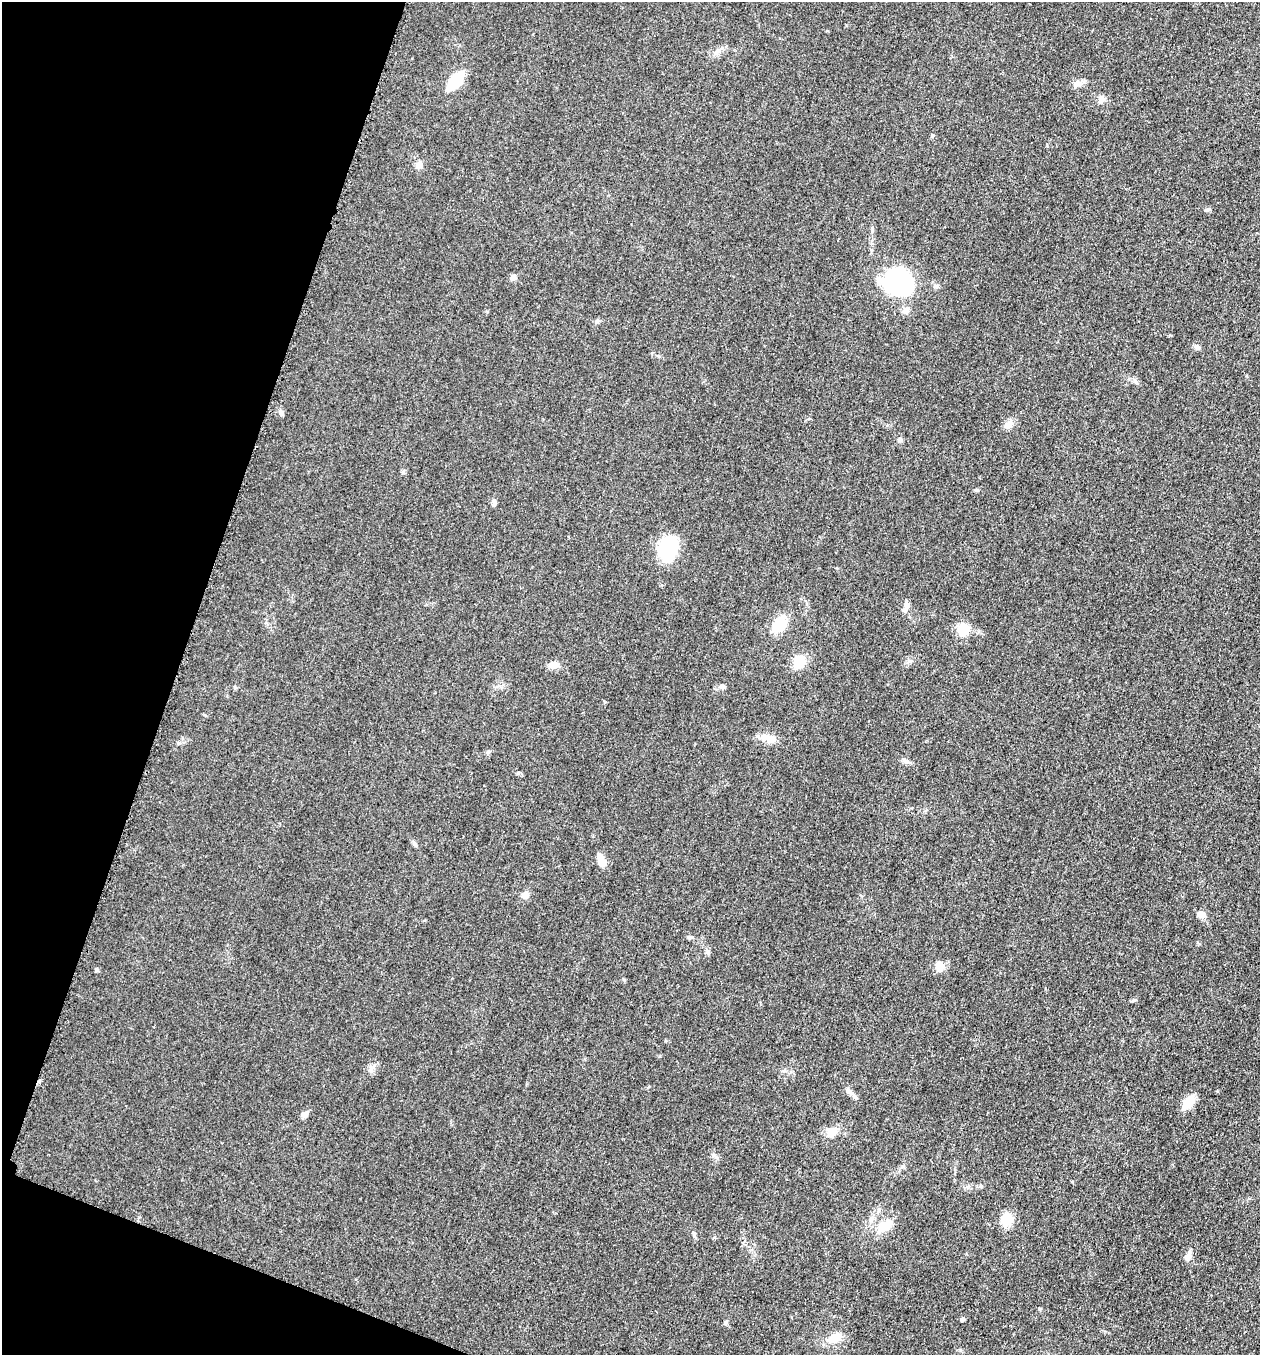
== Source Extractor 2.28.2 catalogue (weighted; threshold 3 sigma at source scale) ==
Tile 9 of 4 x 4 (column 1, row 3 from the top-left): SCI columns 197-1454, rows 1370-2722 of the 5507 x 5462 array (HDU 1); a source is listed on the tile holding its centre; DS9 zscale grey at full resolution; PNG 1262 x 1357 px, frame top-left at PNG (2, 2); no overlay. Shown black and unused: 17% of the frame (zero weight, under 3 of 5 exposures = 3% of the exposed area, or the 3 px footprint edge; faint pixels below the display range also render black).
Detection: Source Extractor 2.28.2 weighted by HDU 2 'WHT'; one run over the whole footprint, this tile lists its part. Background 0.0608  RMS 0.0062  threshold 0.0278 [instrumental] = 3 sigma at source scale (4.5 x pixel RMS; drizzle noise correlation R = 1.50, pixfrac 1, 0.05/0.05 arcsec/px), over >= 5 px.
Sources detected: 42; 2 inside a brighter listed object's ellipse — not listed separately; the other 40 listed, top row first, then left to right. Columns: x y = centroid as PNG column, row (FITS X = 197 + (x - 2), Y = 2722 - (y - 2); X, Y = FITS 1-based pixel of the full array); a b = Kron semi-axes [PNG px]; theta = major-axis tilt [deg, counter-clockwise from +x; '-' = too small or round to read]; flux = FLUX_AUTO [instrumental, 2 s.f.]
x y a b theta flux
455 80 14 8 51 28
1077 84 11 8 6 3.3
1101 98 9 6 -15 2.2
419 164 9 7 88 3
1207 210 9 3 5 1
513 277 8 7 - 2.3
898 282 34 30 -12 61
1196 347 8 6 1 1.6
281 413 8 5 -79 1.6
1009 424 12 9 51 3.4
900 440 6 6 - 1.6
494 502 8 5 -89 1.5
668 549 20 14 73 47
906 609 14 5 63 2.1
779 624 15 9 55 20
963 629 9 9 - 17
909 661 7 4 19 1.2
799 662 18 13 71 9.7
553 665 11 8 0 4.2
722 686 7 5 -25 1.6
771 739 17 9 -17 7.3
415 844 9 5 -56 1.5
601 860 16 7 -68 5.4
525 895 8 7 - 3.5
1201 914 9 7 -20 4.4
707 952 6 6 - 1.2
939 966 14 10 -83 5
96 970 5 5 - 1.1
370 1070 7 4 -71 1.4
849 1091 13 5 -42 2.4
1189 1102 16 10 55 10
304 1115 9 7 38 2.9
832 1132 13 12 - 7
1006 1220 12 10 73 12
884 1226 21 14 39 11
693 1233 6 4 -71 0.91
1187 1257 11 8 62 3.1
962 1319 4 4 - 1.7
726 1322 7 4 59 0.98
835 1338 20 11 34 7.6
Unlisted compact peaks at least as high as the median listed source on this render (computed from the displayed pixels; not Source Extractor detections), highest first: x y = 1134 1000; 692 937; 903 1166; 932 135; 977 490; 179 743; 1170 335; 488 752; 624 980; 205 715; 605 702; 518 773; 713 1155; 1039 1309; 1072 1182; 403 472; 660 1056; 235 687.